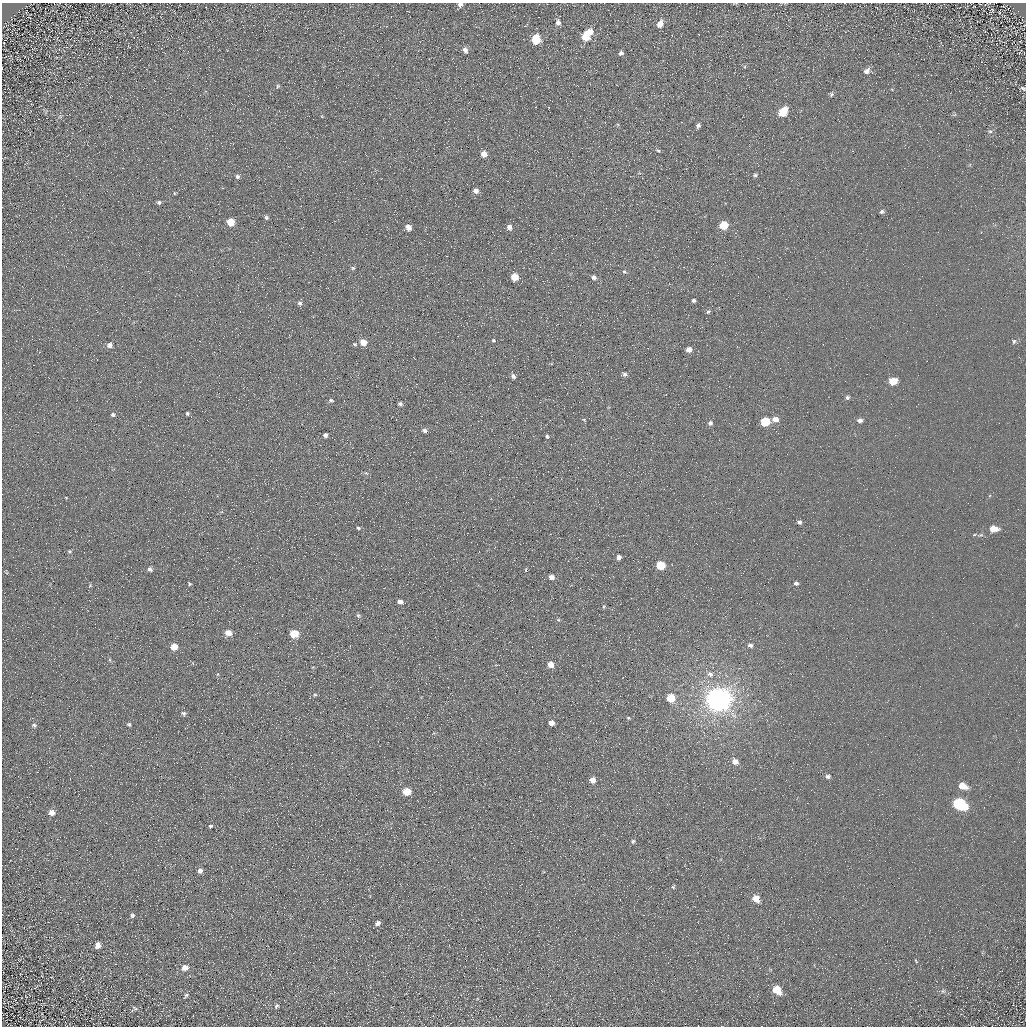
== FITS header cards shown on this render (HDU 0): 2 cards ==
NAXIS1  =                 1024 / Required FITS header
NAXIS2  =                 1024 / Required FITS header

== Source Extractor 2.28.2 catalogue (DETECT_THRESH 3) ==
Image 1024 x 1024 px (HDU 0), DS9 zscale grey, 1 PNG px = 1 image px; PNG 1028 x 1028 px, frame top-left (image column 1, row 1024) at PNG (2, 3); no overlay
Background 4.88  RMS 7.8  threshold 23.3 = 3 sigma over >= 5 px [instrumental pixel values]
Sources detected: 120; all 120 listed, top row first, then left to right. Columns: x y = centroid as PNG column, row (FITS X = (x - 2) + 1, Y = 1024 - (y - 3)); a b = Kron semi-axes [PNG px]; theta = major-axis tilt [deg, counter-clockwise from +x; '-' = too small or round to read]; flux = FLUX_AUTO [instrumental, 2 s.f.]
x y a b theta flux
460 4 6 4 2 2200
992 10 6 4 -47 580
407 11 3 2 - 900
558 22 7 5 -81 2200
660 24 7 5 65 4700
590 32 7 6 - 3500
586 36 7 6 - 15000
536 39 6 6 - 19000
465 50 8 6 -68 2400
621 53 5 4 - 1600
867 71 9 7 41 2400
278 86 5 4 - 700
1023 88 6 4 -30 910
831 94 5 5 - 870
783 112 8 5 49 16000
698 126 8 4 68 1400
990 131 5 5 - 940
658 150 6 4 -43 780
484 154 6 5 - 4800
755 175 5 4 - 960
237 176 6 5 - 1400
476 191 6 5 - 2600
174 193 5 3 - 540
159 202 6 5 - 1100
882 212 5 4 - 1100
266 218 6 6 - 1000
231 222 6 5 - 11000
724 225 6 5 - 16000
408 227 6 5 - 3900
509 227 6 5 - 2500
562 239 2 2 - 240
353 268 6 5 - 900
624 272 5 5 - 800
514 277 5 5 - 11000
594 277 5 5 - 1600
693 300 4 4 - 1100
300 303 6 5 - 1600
708 312 6 4 53 920
493 340 4 4 - 610
1014 341 6 4 72 920
363 342 5 5 - 7000
355 344 5 4 - 650
110 345 6 6 - 2200
689 349 5 5 - 3300
625 374 5 5 - 1200
513 376 5 4 - 1400
893 381 6 5 - 10000
333 391 2 2 - 310
847 397 5 5 - 1100
331 400 6 4 -3 900
400 404 4 4 - 1100
187 413 5 4 - 910
113 415 6 6 - 1000
775 419 7 6 - 3400
584 420 5 3 - 410
860 420 6 5 - 1800
765 422 6 5 - 20000
710 423 6 5 - 1400
424 430 5 4 - 1400
325 435 4 4 - 1400
547 436 5 4 - 750
366 473 5 3 - 560
66 498 3 3 - 370
799 522 4 4 - 1400
358 528 5 4 - 790
993 529 9 6 -4 6500
974 535 5 3 - 550
70 551 5 5 - 700
619 557 4 4 - 1800
661 565 6 5 - 17000
150 569 6 5 - 1500
526 570 6 3 -72 490
551 577 5 5 - 2600
796 583 5 4 - 1300
189 584 5 3 - 670
90 586 7 3 59 540
400 602 6 5 - 2300
603 607 5 3 - 540
358 615 6 5 - 960
558 620 5 3 - 550
228 633 6 5 - 5300
294 634 6 5 - 14000
750 645 6 4 -17 1300
174 647 5 5 - 7100
110 660 6 4 -72 600
551 665 5 5 - 5300
313 667 4 3 - 410
710 674 8 7 - 2200
315 695 5 4 - 690
671 698 6 5 - 11000
718 700 8 8 - 820000
184 713 6 5 - 1300
628 718 4 4 - 540
551 723 5 4 - 3400
129 724 5 4 - 870
34 725 6 5 - 930
735 761 7 6 - 3500
828 776 6 5 - 1300
593 780 5 5 - 4400
962 786 8 6 -26 6900
407 791 6 5 - 12000
960 804 9 6 -27 58000
51 813 6 6 - 3500
211 826 5 4 - 910
633 841 5 5 - 940
200 871 6 5 - 2400
544 872 5 3 - 400
673 887 5 5 - 720
756 898 6 5 - 6500
132 915 5 5 - 1000
378 923 5 4 - 2000
98 945 6 5 - 3400
268 946 2 2 - 280
916 961 5 2 - 460
185 968 7 6 - 3500
777 989 8 6 -55 11000
943 991 6 5 - 1000
186 995 8 5 44 1100
276 1006 6 5 - 1000
135 1008 8 5 -37 920
At the frame edge (FLAGS 8, measured only in part): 2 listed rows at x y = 460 4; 1023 88